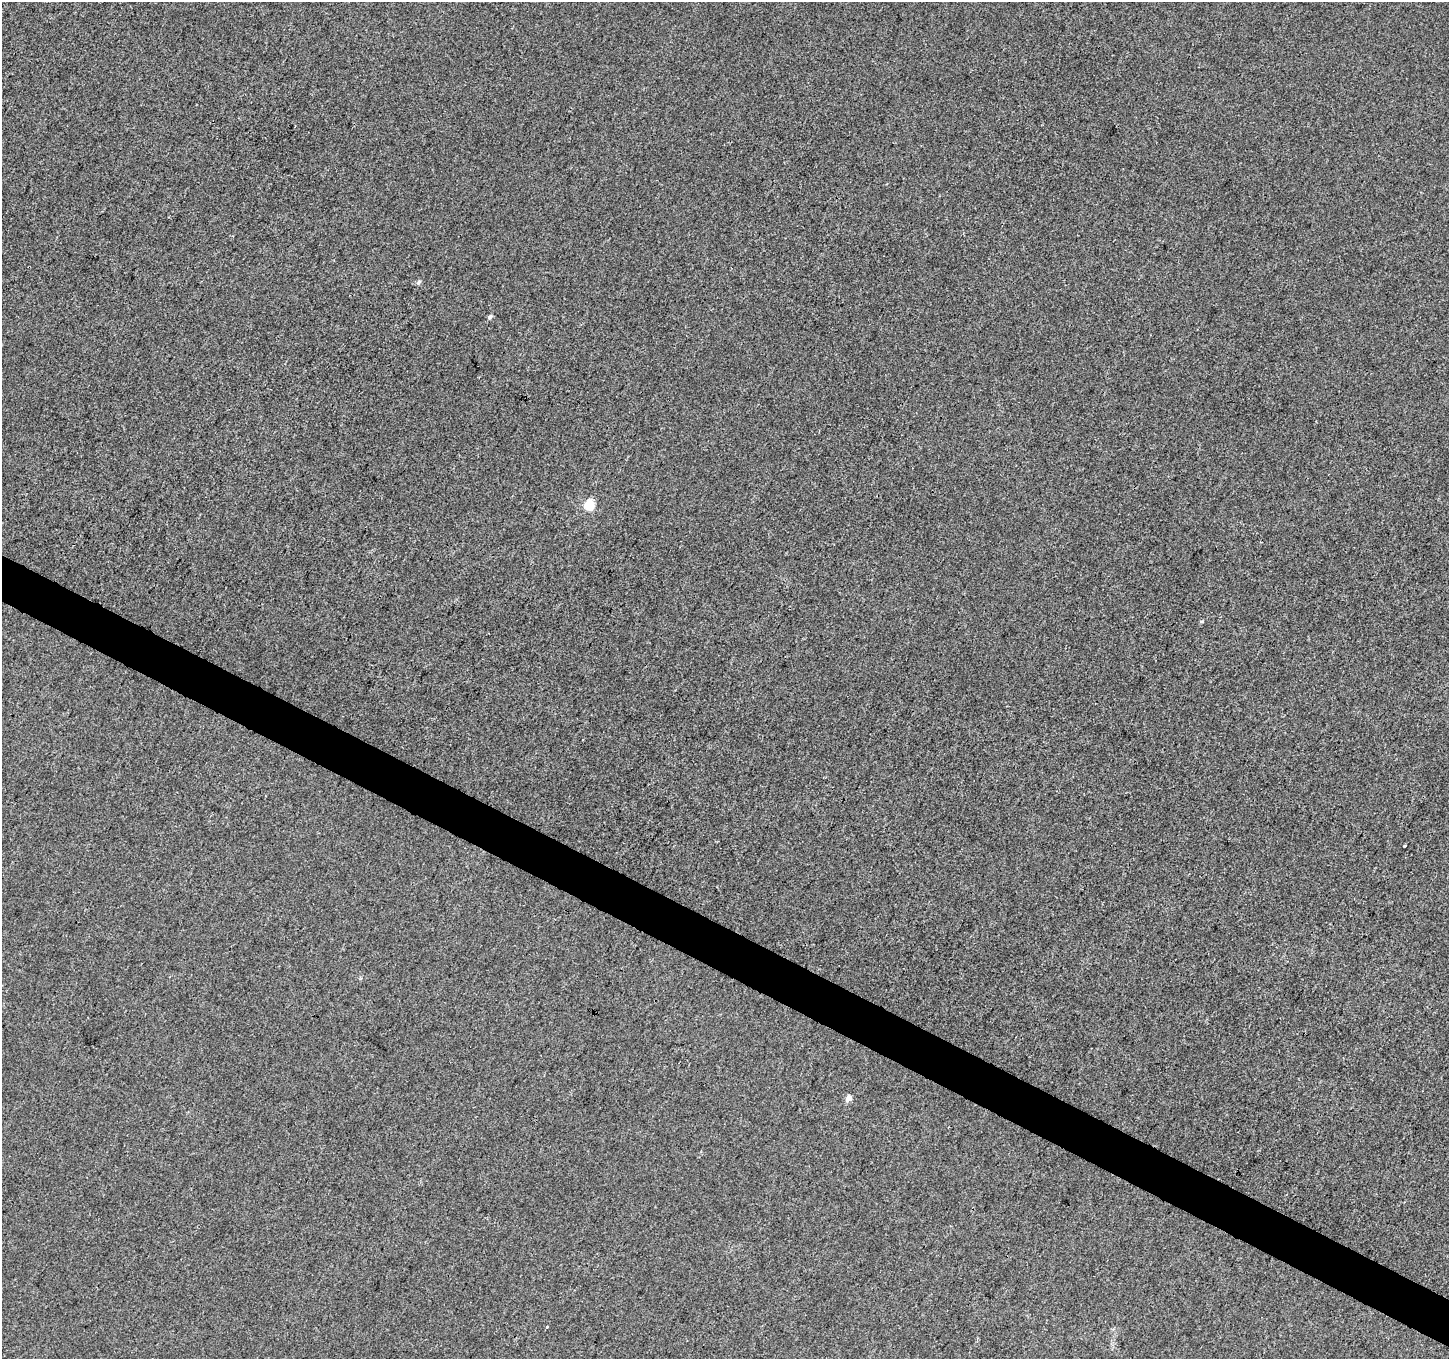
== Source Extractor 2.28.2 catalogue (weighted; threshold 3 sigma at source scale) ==
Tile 6 of 4 x 4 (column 2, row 2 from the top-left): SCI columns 1448-2894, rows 2910-4266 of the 5795 x 5885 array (HDU 1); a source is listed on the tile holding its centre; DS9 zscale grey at full resolution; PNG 1451 x 1361 px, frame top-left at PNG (2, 2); no overlay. Shown black and unused: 3% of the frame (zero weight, under 3 of 4 exposures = <1% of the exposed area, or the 3 px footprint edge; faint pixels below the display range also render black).
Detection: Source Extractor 2.28.2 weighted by HDU 2 'WHT'; one run over the whole footprint, this tile lists its part. Background -1.08e-04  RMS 0.0034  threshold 0.0151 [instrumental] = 3 sigma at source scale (4.5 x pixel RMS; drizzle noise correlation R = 1.50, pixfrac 1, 0.0396/0.0396 arcsec/px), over >= 5 px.
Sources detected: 6; all 6 listed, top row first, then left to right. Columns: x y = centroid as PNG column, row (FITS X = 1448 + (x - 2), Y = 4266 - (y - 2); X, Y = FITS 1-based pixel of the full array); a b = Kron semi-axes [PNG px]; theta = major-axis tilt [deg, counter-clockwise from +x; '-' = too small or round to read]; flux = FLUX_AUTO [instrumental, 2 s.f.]
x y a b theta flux
419 282 7 5 46 0.57
490 316 5 4 - 0.77
589 505 5 5 - 20
1404 846 3 3 - 0.46
848 1098 5 4 - 2.8
547 1327 3 2 - 0.9